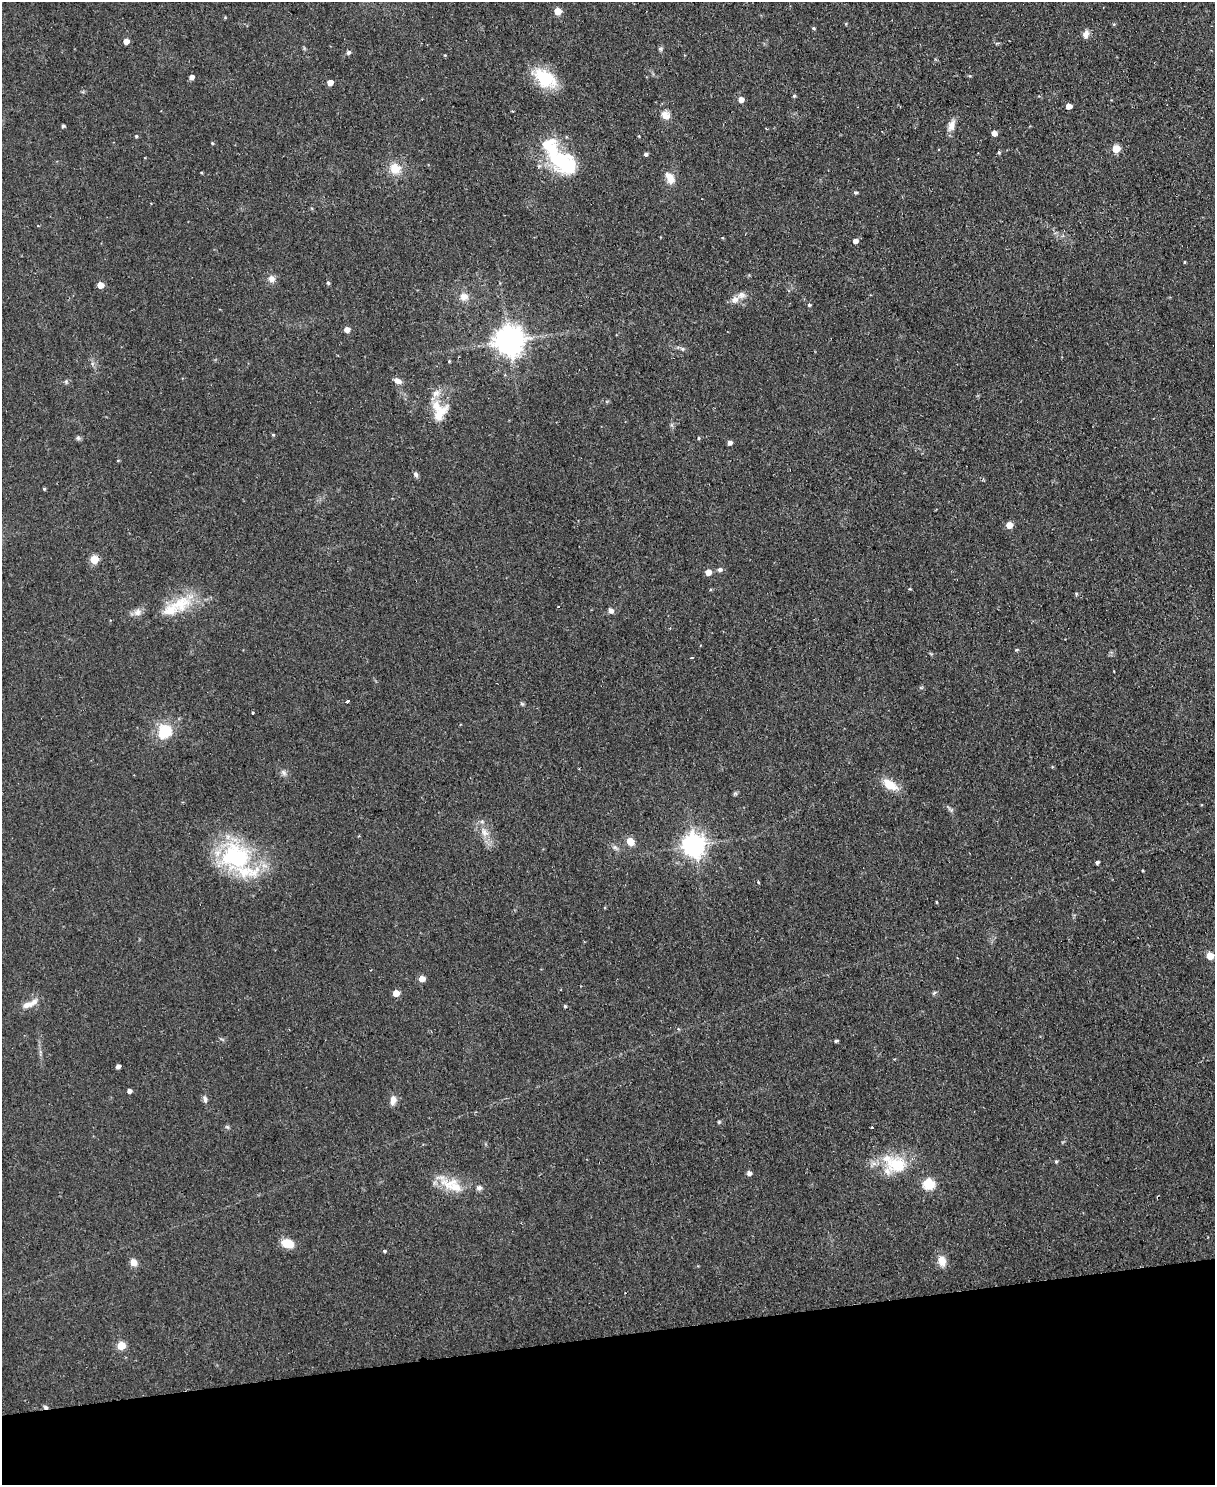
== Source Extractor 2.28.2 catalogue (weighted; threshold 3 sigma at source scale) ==
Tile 10 of 4 x 3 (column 2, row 3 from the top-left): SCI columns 1217-2429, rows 138-1620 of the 4855 x 4839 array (HDU 1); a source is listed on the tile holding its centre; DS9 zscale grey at full resolution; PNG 1217 x 1487 px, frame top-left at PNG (2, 2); no overlay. Shown black and unused: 10% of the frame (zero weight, under 2 of 3 exposures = <1% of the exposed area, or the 3 px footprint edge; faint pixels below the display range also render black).
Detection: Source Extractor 2.28.2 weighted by HDU 2 'WHT'; one run over the whole footprint, this tile lists its part. Background 0.0935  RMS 0.0096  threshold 0.0434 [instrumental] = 3 sigma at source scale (4.5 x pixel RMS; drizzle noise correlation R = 1.50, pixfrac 1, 0.05/0.05 arcsec/px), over >= 5 px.
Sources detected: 110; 1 inside a brighter object's white glare — not listed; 7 inside a brighter listed object's ellipse — not listed separately; the other 102 listed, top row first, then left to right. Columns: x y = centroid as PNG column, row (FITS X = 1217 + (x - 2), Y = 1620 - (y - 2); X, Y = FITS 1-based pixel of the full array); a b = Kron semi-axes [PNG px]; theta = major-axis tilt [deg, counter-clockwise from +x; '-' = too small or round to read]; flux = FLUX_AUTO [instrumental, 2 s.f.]
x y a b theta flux
558 11 5 5 - 19
225 18 5 3 - 0.86
846 24 5 3 - 0.83
813 28 4 4 - 1.1
1086 34 9 7 76 5.7
126 42 5 4 - 9
997 43 5 3 - 1.2
660 49 6 5 - 1.6
348 53 6 5 - 2.1
970 76 5 4 - 0.97
191 77 4 4 - 5.3
544 78 28 17 -36 43
330 82 4 4 - 10
794 96 5 4 - 1.4
741 100 4 4 - 8.5
1069 106 5 4 - 9.3
665 115 11 9 -41 7.5
951 125 15 8 70 7.5
63 126 3 3 - 2.1
994 133 4 4 - 7.6
136 136 4 3 - 1.3
212 143 4 3 - 1.1
1116 149 5 5 - 21
999 152 5 4 - 1.3
646 154 4 4 - 2.3
560 160 43 22 -40 80
395 168 14 12 -18 15
201 173 4 3 - 0.81
670 179 12 10 -78 9.2
856 192 5 4 - 1.7
855 241 5 4 - 4.9
1184 262 4 3 - 0.83
271 279 9 8 - 5.6
328 283 5 4 - 1.7
100 285 5 4 - 13
464 297 12 10 -8 7.6
735 299 12 9 32 6.4
809 305 5 4 - 1.4
347 330 4 4 - 7.8
509 341 9 9 - 1400
682 349 7 5 -22 2.1
449 361 4 4 - 0.97
66 381 6 5 - 1.6
398 381 9 6 -25 5.5
436 393 12 7 31 6.4
439 414 29 13 48 19
273 435 4 4 - 1.2
78 438 6 6 - 2
698 438 5 3 - 0.87
730 443 4 4 - 3.8
416 474 8 6 -72 2.5
44 489 4 3 - 1.1
1009 525 5 5 - 13
94 559 5 5 - 33
720 569 6 5 - 3
708 572 5 5 - 11
180 604 32 21 26 35
558 607 3 2 - 0.91
610 610 8 6 -43 3.9
137 612 10 10 - 5.4
1017 650 5 4 - 1.2
691 658 3 3 - 1.4
348 701 3 3 - 4.7
522 704 6 4 -19 1.3
253 713 3 3 - 3.7
165 732 19 16 34 28
1052 767 4 3 - 0.91
284 773 9 6 -60 3.1
890 785 22 10 -32 16
735 793 5 5 - 1.5
484 832 12 9 -70 8.6
630 841 6 5 - 17
694 845 8 7 - 750
615 847 7 6 - 2.6
235 856 43 39 -5 100
1097 862 4 3 - 2.5
758 882 4 3 - 0.8
936 902 4 3 - 0.82
1210 956 5 5 - 19
422 979 5 5 - 10
396 993 5 5 - 12
30 1004 23 7 24 9.5
565 1006 4 3 - 1.4
836 1041 4 3 - 1.7
118 1066 4 4 - 3.9
129 1091 4 4 - 3.9
205 1099 10 5 -74 3
393 1100 12 7 82 6.7
719 1122 5 4 - 1.1
227 1127 6 5 - 1.5
872 1127 3 3 - 1.6
1056 1161 5 4 - 1.3
895 1164 37 23 -22 45
749 1173 5 5 - 4.1
450 1184 33 16 0 25
928 1184 6 5 - 76
287 1243 11 8 -19 18
384 1251 4 4 - 1.4
942 1261 14 10 -73 9.7
133 1262 9 7 -68 6.7
121 1345 5 5 - 29
45 1407 6 5 - 2.1
Overlapping masked pixels (flux is a lower limit): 1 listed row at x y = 45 1407